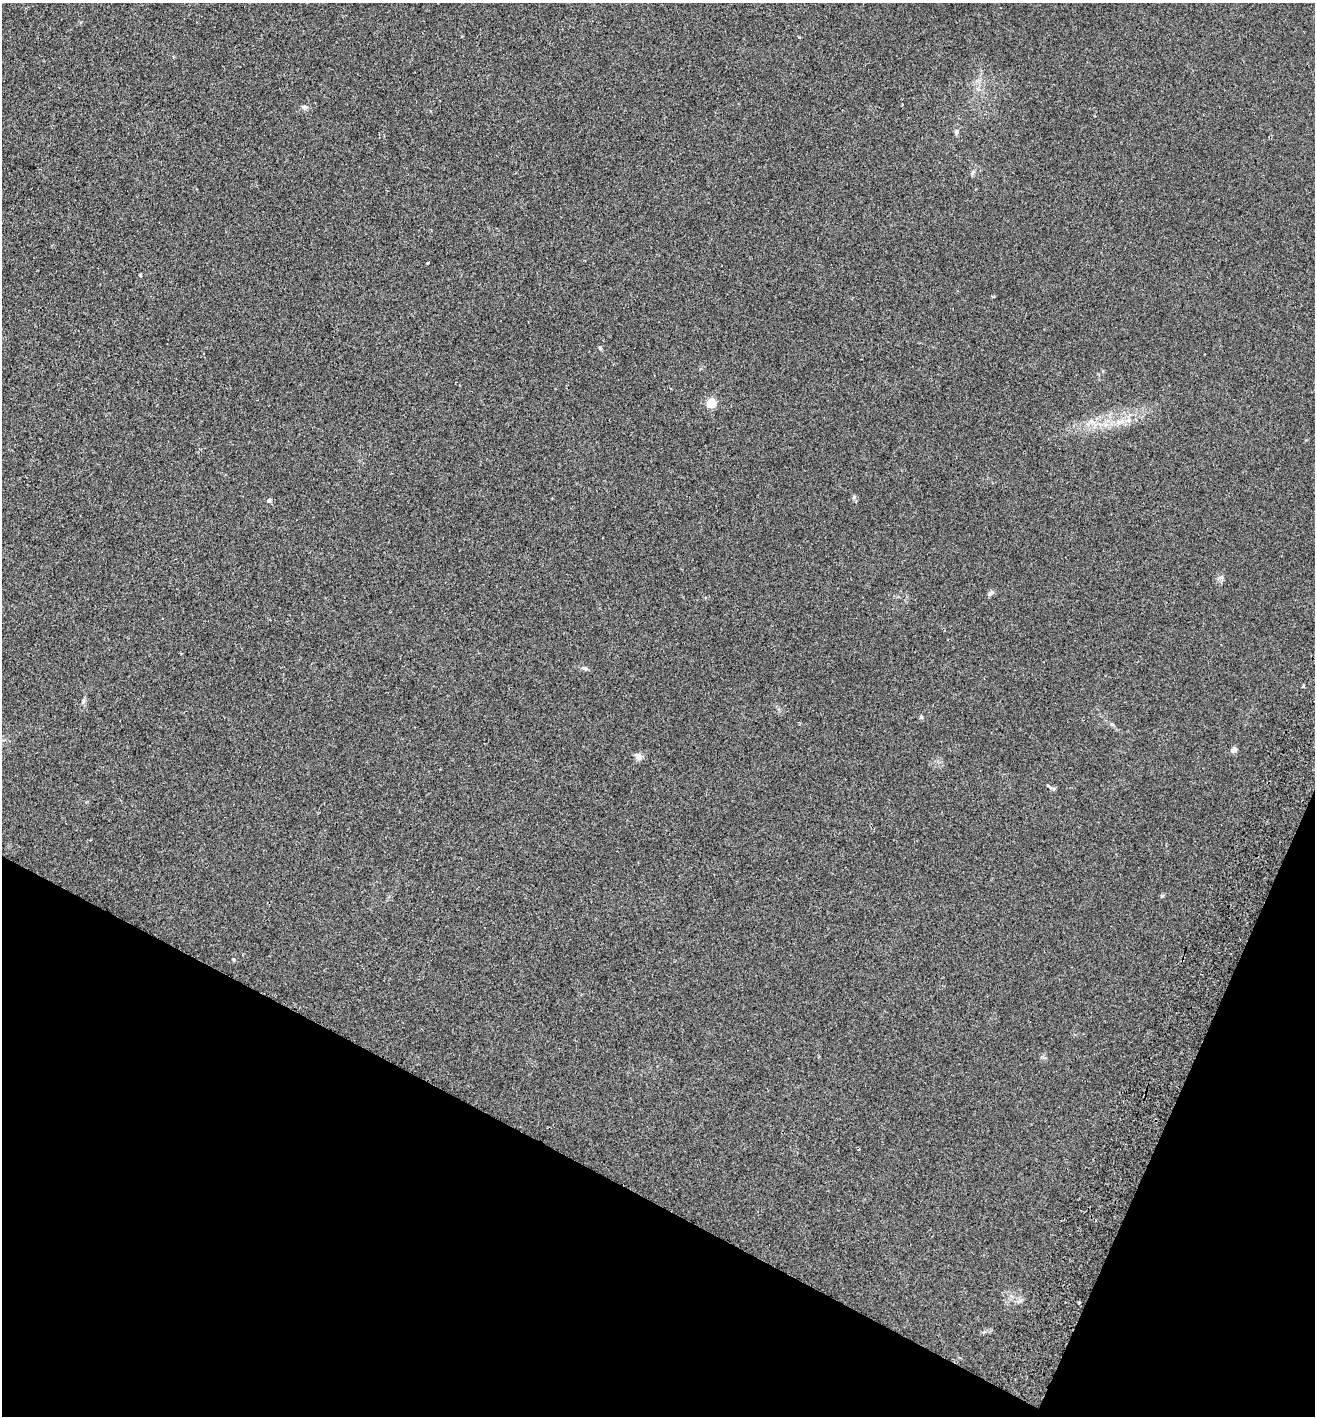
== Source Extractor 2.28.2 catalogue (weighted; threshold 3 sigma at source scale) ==
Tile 15 of 4 x 4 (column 3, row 4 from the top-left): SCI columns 2823-4135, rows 34-1447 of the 5779 x 5720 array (HDU 1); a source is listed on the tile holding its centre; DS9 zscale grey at full resolution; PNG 1317 x 1418 px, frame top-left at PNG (2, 3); no overlay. Shown black and unused: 21% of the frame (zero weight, under 2 of 3 exposures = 3% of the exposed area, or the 3 px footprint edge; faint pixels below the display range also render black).
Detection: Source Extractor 2.28.2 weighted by HDU 2 'WHT'; one run over the whole footprint, this tile lists its part. Background 0.0353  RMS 0.007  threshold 0.0317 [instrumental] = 3 sigma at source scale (4.5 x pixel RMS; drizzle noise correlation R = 1.50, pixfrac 1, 0.05/0.05 arcsec/px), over >= 5 px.
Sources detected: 16; all 16 listed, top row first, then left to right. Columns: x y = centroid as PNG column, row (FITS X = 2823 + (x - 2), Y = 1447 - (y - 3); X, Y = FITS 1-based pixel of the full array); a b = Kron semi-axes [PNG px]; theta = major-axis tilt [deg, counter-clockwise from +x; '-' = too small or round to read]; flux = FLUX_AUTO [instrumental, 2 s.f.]
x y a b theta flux
902 105 2 2 - 0.63
304 107 7 4 0 1.3
956 132 7 5 68 1.2
140 275 3 3 - 1.2
600 348 5 4 - 1.1
711 403 5 5 - 37
1119 422 7 5 -44 1.8
854 497 6 6 - 1.3
269 500 6 5 - 1.2
990 593 9 5 43 1.7
585 668 8 5 -15 1.4
921 717 6 4 -44 0.9
1234 750 4 4 - 5.7
639 757 11 7 -59 2.4
1048 786 6 3 -20 0.72
1079 1303 3 3 - 1.9
Unlisted compact peaks at least as high as the median listed source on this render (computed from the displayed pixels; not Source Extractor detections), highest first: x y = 427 263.